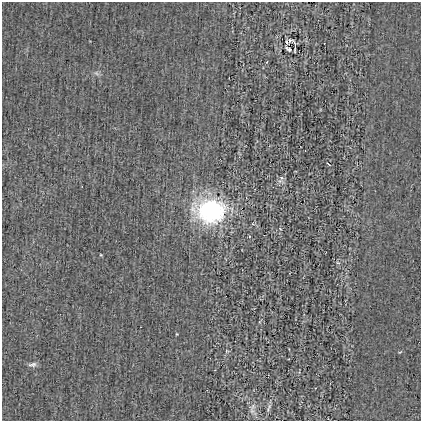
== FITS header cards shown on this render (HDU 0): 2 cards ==
NAXIS1  =                  419
NAXIS2  =                  419

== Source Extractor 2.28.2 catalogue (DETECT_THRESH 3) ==
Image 419 x 419 px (HDU 0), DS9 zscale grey, 1 PNG px = 1 image px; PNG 423 x 423 px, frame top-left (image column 1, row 419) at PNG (2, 2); no overlay
Background 0.00223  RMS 0.035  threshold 0.106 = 3 sigma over >= 5 px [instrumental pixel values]
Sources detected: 17; all 17 listed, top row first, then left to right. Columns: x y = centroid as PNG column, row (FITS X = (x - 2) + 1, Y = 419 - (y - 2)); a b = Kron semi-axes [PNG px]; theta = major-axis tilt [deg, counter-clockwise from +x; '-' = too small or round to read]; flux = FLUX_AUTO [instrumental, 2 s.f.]
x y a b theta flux
291 41 9 4 -17 5.9
286 42 4 2 - 2.6
288 49 8 3 -38 5.2
295 50 6 2 84 2.7
267 62 4 3 - 1.7
96 73 8 5 -31 5.8
328 164 4 2 - 1.9
281 178 10 6 69 7.4
211 211 31 23 -4 340
101 255 4 3 - 2
338 263 5 3 - 1.9
177 334 4 3 - 1.7
227 351 5 4 - 2.7
32 364 11 6 8 8.4
253 406 10 7 38 8.9
269 408 14 5 69 8.2
252 411 15 6 -41 11